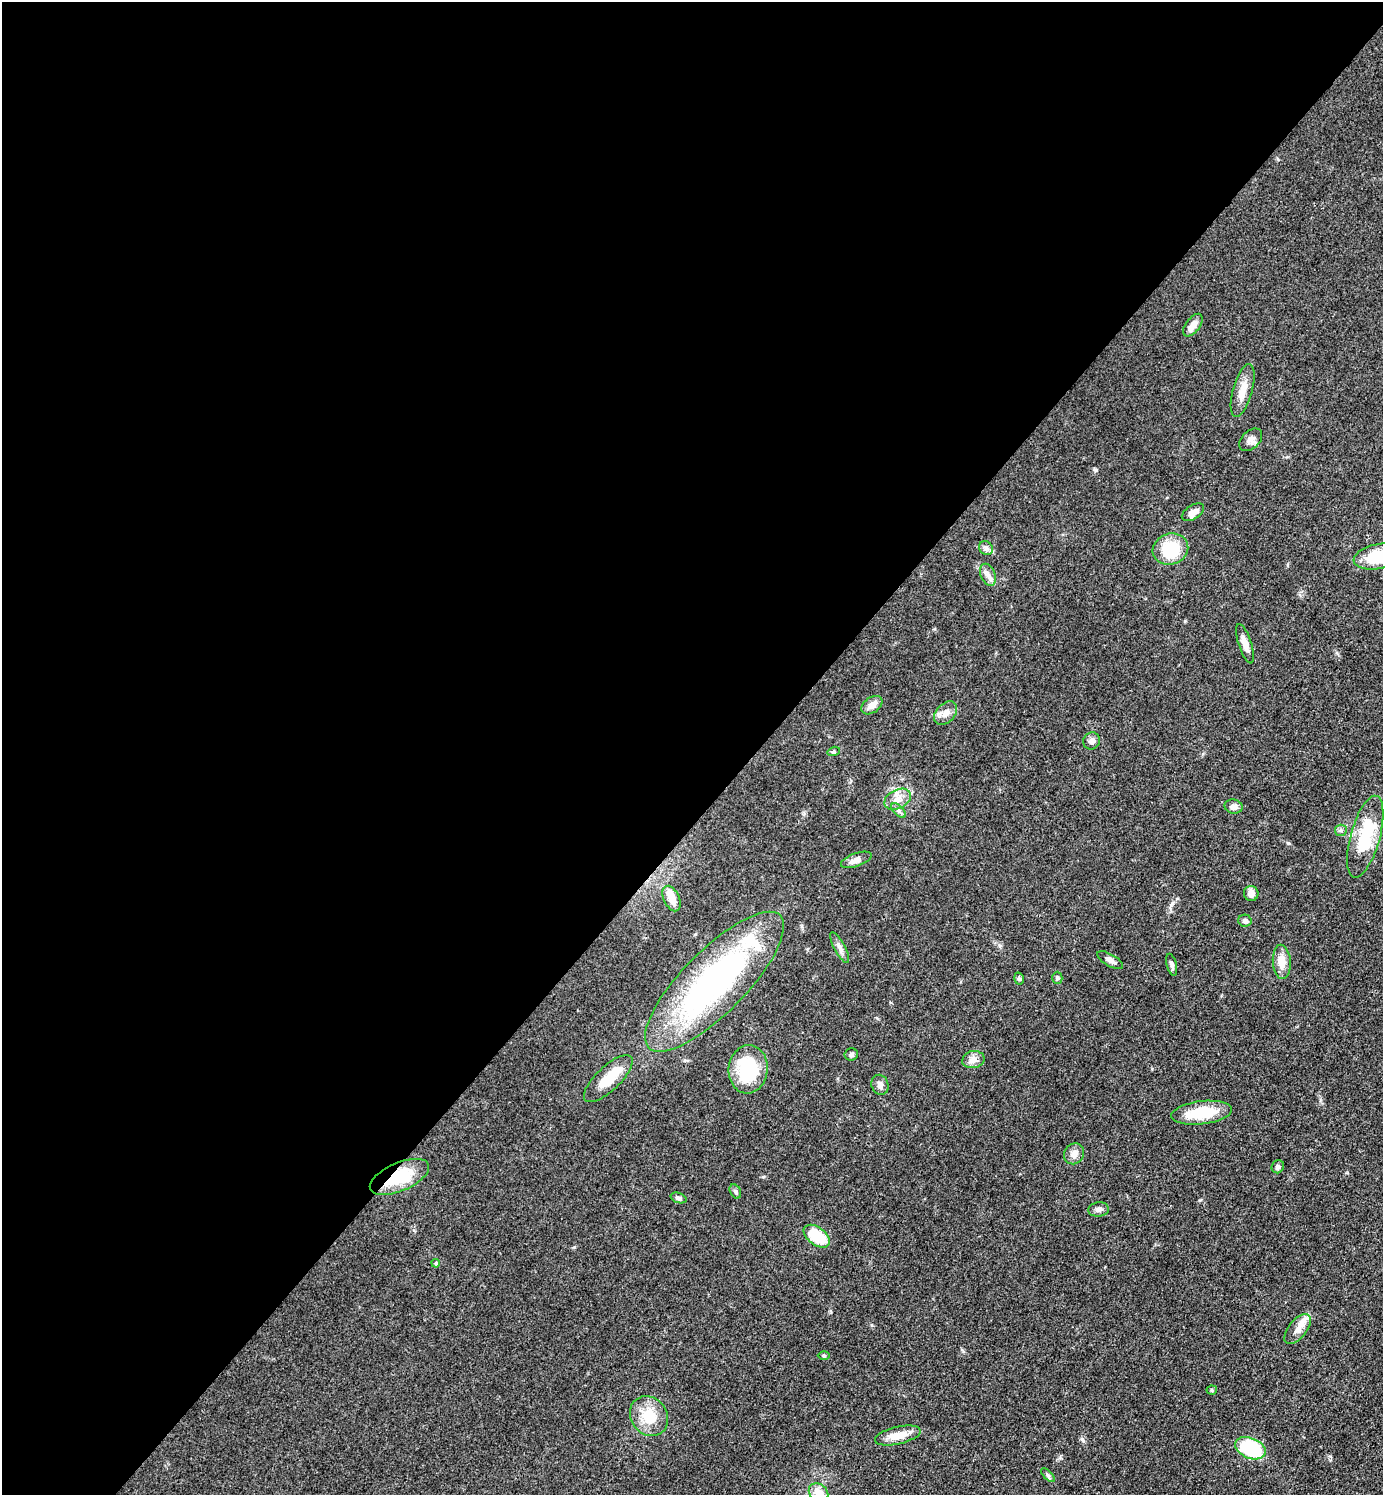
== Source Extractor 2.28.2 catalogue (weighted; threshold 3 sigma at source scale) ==
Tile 5 of 4 x 4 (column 1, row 2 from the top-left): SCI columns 156-1536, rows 2988-4480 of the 5977 x 5976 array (HDU 1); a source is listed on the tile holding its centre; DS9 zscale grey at full resolution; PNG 1385 x 1497 px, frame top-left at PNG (2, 2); each listed source drawn as its Kron ellipse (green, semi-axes under 4 px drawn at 4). Shown black and unused: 55% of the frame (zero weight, under 3 of 4 exposures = <1% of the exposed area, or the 3 px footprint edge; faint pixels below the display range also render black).
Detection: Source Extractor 2.28.2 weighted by HDU 2 'WHT'; one run over the whole footprint, this tile lists its part. Background 0.0526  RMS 0.0049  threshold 0.022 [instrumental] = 3 sigma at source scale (4.5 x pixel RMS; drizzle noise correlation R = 1.50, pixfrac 1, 0.05/0.05 arcsec/px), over >= 5 px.
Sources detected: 54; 1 inside a brighter object's white glare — neither listed nor drawn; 2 inside a brighter listed object's ellipse — not listed separately; the other 51 listed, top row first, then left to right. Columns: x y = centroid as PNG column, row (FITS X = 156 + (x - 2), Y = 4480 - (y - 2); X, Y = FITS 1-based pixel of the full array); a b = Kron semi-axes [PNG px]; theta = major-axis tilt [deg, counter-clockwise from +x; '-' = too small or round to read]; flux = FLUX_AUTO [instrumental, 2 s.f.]
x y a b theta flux
1193 325 13 7 53 3.8
1243 391 27 9 74 6.8
1251 440 13 9 42 2.6
1193 512 12 7 32 3.7
986 548 7 6 - 1.6
1170 549 18 15 20 19
1378 556 25 12 10 21
988 575 11 7 -67 2.6
1245 644 21 6 -72 3.9
872 705 12 7 35 3.7
946 713 13 9 47 3.5
1091 741 9 8 - 1.9
834 751 6 4 17 0.77
898 799 14 9 27 4.5
1233 807 9 7 -11 2.8
899 811 9 4 -45 1.4
1341 830 6 5 - 1
1365 837 42 14 74 24
856 860 16 6 20 2.9
1251 893 7 7 - 2.9
672 898 13 7 -65 5.3
1245 921 7 6 - 1.5
840 948 17 5 -62 2.5
1110 960 14 6 -30 2.4
1282 962 17 9 -86 6.2
1172 965 11 5 -76 1.6
1057 978 6 5 - 0.85
1019 979 6 4 -73 0.86
714 982 93 31 45 130
851 1054 7 6 - 1.3
973 1060 11 8 11 3.1
748 1069 24 19 84 32
608 1079 31 12 44 12
880 1085 10 8 -70 2.3
1202 1113 30 11 7 16
1074 1154 11 9 53 2.9
1278 1167 7 6 - 1.5
399 1177 32 14 23 22
735 1191 7 5 -61 0.98
679 1198 8 5 -19 1.4
1099 1209 10 7 7 2
817 1236 15 9 -37 18
436 1263 4 3 - 0.59
1298 1329 18 9 51 4.7
824 1356 6 4 -1 0.62
1212 1390 5 4 - 0.84
649 1416 21 18 -54 14
898 1435 23 8 13 7.9
1250 1448 16 10 -23 35
1048 1475 9 3 -45 0.88
818 1493 10 8 -42 5
Overlapping masked pixels (flux is a lower limit): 1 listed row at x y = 399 1177
Isophote crosses this tile's border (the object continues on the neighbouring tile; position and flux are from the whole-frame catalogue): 2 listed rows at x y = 1378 556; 818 1493
Unlisted compact peaks at least as high as the median listed source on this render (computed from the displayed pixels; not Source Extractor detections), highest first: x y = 1096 470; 1082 1439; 763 1177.